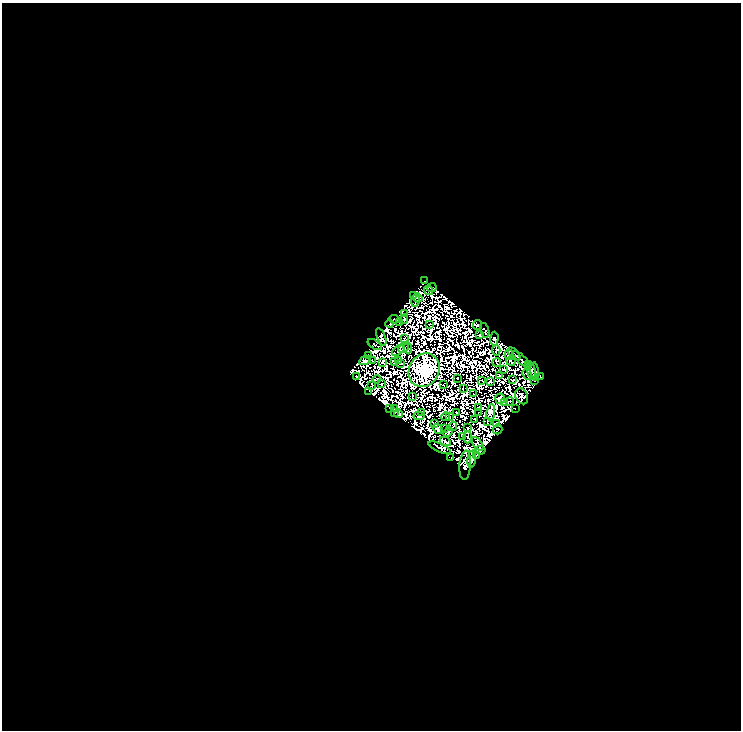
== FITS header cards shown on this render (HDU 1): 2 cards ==
NAXIS1  =                  739
NAXIS2  =                  728

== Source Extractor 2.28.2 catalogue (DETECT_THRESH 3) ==
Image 739 x 728 px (HDU 1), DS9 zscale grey, 1 PNG px = 1 image px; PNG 743 x 732 px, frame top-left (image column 1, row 728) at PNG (2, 3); each listed source drawn as its Kron ellipse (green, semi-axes under 4 px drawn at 4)
Background 0.0239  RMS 3.0e-05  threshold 8.89e-05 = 3 sigma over >= 5 px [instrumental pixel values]
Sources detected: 214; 120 with non-positive FLUX_AUTO (blend fragments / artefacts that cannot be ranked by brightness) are neither listed nor drawn; the other 94 listed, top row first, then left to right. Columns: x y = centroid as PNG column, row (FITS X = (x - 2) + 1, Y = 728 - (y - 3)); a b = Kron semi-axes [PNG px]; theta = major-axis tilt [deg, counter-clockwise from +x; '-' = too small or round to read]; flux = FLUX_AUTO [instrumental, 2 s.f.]
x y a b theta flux
425 281 3 2 - 1.5
432 288 5 2 - 0.92
428 290 5 2 - 0.91
413 295 4 2 - 4
417 298 5 3 - 0.27
415 301 6 2 80 0.82
405 314 2 2 - 1.1
394 319 5 3 - 2.9
404 319 5 2 - 0.14
400 323 2 2 - 0.59
390 324 4 2 - 0.21
429 324 2 2 - 1.8
478 325 5 4 - 2.7
485 330 7 4 -76 2.4
479 335 2 2 - 1.9
381 337 9 4 -68 7.1
405 338 4 2 - 1.2
494 339 7 3 85 0.23
375 344 8 2 -31 0.31
407 347 6 2 -70 1.9
404 348 5 2 - 0.024
398 350 7 3 38 0.13
496 351 5 2 - 1.1
514 354 8 3 -47 0.97
369 355 3 2 - 2
509 355 5 4 - 0.88
521 359 11 3 -44 5
365 360 6 3 27 1.7
372 360 2 2 - 1.8
395 361 3 2 - 2.6
398 361 3 2 - 2.2
511 361 4 3 - 0.23
382 362 3 2 - 0.12
497 362 4 2 - 0.76
401 363 3 2 - 2.4
528 365 3 2 - 0.97
504 369 3 2 - 1.2
424 370 17 15 60 1900
531 371 9 4 -76 1.6
535 372 9 3 -83 4.1
527 374 6 2 -62 0.052
499 376 3 2 - 0.53
357 377 3 2 - 1.9
541 377 3 2 - 0.41
457 378 2 2 - 0.72
377 379 4 3 - 1.2
482 380 3 2 - 0.82
513 380 3 2 - 0.63
534 381 2 2 - 0.48
490 382 3 3 - 0.69
382 384 2 2 - 0.42
443 384 3 2 - 0.29
372 386 4 2 - 0.11
463 389 2 2 - 1.7
369 391 2 2 - 0.39
474 394 2 2 - 0.89
412 396 2 2 - 0.16
522 396 8 6 -65 3.4
500 399 5 5 - 1.6
510 401 4 2 - 0.47
505 403 4 2 - 0.38
395 408 3 2 - 0.41
479 408 3 2 - 2
515 408 2 2 - 0.15
390 409 3 2 - 2
395 412 3 3 - 2.2
421 412 2 2 - 0.89
456 412 3 2 - 0.21
491 412 8 4 81 15
478 413 2 2 - 0.71
399 414 4 3 - 0.85
419 416 5 3 - 2.1
446 417 4 3 - 1.3
450 417 2 2 - 0.23
475 419 4 2 - 0.17
487 421 4 2 - 3.6
434 423 4 2 - 0.057
497 423 4 2 - 1.7
453 426 5 2 - 0.16
468 427 2 2 - 0.98
438 429 6 4 -39 2.3
444 429 3 2 - 0.48
498 429 5 4 - 1.4
448 432 5 3 - 1.5
463 437 3 2 - 1.4
468 437 6 2 89 1.1
445 442 6 3 -26 3.6
478 444 8 4 -53 0.53
440 448 12 4 -24 1.1
480 450 5 4 - 7.8
476 456 3 3 - 3.2
451 458 4 2 - 0.18
472 459 9 4 83 0.98
465 465 15 5 85 3.5
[120 non-positive-flux detections neither listed nor drawn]